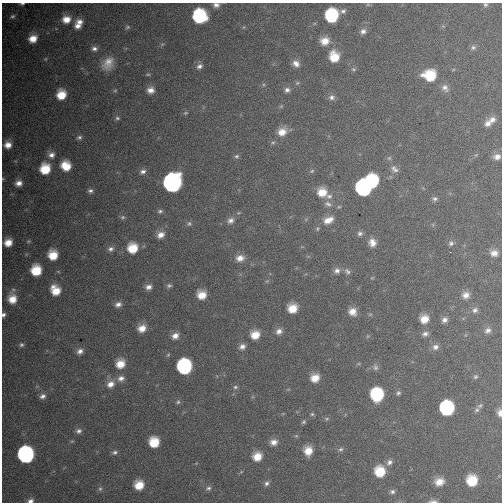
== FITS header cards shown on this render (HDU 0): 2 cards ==
NAXIS1  =                  500
NAXIS2  =                  500

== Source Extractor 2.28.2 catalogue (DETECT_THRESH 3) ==
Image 500 x 500 px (HDU 0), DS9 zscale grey, 1 PNG px = 1 image px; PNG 504 x 504 px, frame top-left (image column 1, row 500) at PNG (2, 3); no overlay
Background 4950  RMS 50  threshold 149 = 3 sigma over >= 5 px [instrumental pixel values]
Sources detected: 145; all 145 listed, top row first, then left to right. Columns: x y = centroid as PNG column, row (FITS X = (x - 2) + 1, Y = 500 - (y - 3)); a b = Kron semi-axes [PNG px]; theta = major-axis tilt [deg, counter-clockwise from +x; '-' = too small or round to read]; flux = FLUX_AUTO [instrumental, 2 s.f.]
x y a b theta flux
22 4 4 3 - 5.3e+03
368 4 6 4 -1 3.8e+03
216 5 8 6 -1 1.5e+04
485 5 6 6 - 6.7e+03
343 11 7 6 - 9.3e+03
12 16 7 6 - 8.2e+03
199 16 10 10 - 3.3e+05
332 16 10 9 - 2.4e+05
66 19 9 8 - 4.2e+04
79 22 9 7 -14 2.3e+04
78 26 8 6 -6 2.1e+04
127 27 7 5 3 6.1e+03
244 27 6 3 70 3.6e+03
363 31 7 6 - 1.5e+04
33 39 8 7 - 4.6e+04
325 41 10 9 - 4.2e+04
473 47 7 7 - 9.2e+03
94 49 8 7 - 1.4e+04
334 57 10 9 - 7.4e+04
45 59 5 5 - 4.0e+03
108 63 19 13 55 5.0e+04
296 64 10 8 -40 2.2e+04
199 66 8 7 - 1.4e+04
353 69 7 5 -1 6.4e+03
148 74 7 3 0 4.5e+03
430 75 11 9 -5 1.2e+05
297 83 6 5 - 5.7e+03
445 88 11 9 -59 1.8e+04
151 90 9 8 - 2.6e+04
287 90 8 7 - 1.3e+04
115 91 6 4 1 4.6e+03
61 95 8 8 - 7.4e+04
332 97 8 7 - 1.4e+04
186 113 6 5 - 5.4e+03
117 118 7 5 -31 7.7e+03
492 120 9 8 - 2.0e+04
488 123 9 8 - 1.8e+04
282 132 11 9 41 4.2e+04
79 137 7 5 22 8.8e+03
273 142 6 5 - 6.0e+03
8 145 7 7 - 3.1e+04
51 155 9 8 - 2.1e+04
476 155 4 4 - 3.7e+03
237 156 6 6 - 7.3e+03
497 157 9 7 6 2.1e+04
389 158 6 5 - 5.9e+03
66 166 10 8 -50 6.8e+04
45 169 9 8 - 9.9e+04
394 169 12 7 -41 1.6e+04
143 171 8 7 - 1.4e+04
312 171 6 5 - 5.6e+03
372 182 9 8 - 2.6e+05
19 183 7 6 - 2.3e+04
172 183 11 10 - 2.3e+06
363 188 11 10 - 9.3e+05
90 191 7 6 - 1.0e+04
322 192 10 9 - 5.8e+04
329 196 8 7 - 1.4e+04
435 199 8 6 2 9.3e+03
328 204 12 7 -18 1.7e+04
160 211 7 5 25 7.6e+03
123 217 7 5 1 7.0e+03
230 220 10 8 33 2.0e+04
328 220 13 8 26 3.7e+04
189 224 7 7 - 8.3e+03
317 229 7 5 89 5.7e+03
360 234 7 6 - 1.0e+04
161 235 9 7 29 2.7e+04
28 241 6 4 21 4.2e+03
8 242 7 6 - 4.2e+04
372 242 9 8 - 2.7e+04
451 243 7 7 - 1.0e+04
133 248 9 9 - 8.5e+04
110 249 8 7 - 1.4e+04
494 253 8 7 - 2.5e+04
53 255 8 8 - 7.0e+04
240 258 10 8 10 3.0e+04
36 270 8 8 - 9.8e+04
337 271 8 8 - 1.6e+04
347 271 9 6 -47 1.1e+04
267 281 6 4 43 4.4e+03
169 286 7 6 - 8.0e+03
148 287 8 6 14 1.8e+04
55 290 10 8 -54 6.3e+04
202 295 8 8 - 5.1e+04
466 295 9 8 - 2.5e+04
12 298 12 8 88 4.9e+04
118 304 9 6 21 1.7e+04
292 308 8 8 - 6.0e+04
475 310 8 7 - 1.2e+04
352 312 8 8 - 3.3e+04
3 315 5 4 - 9.9e+03
424 319 8 8 - 4.6e+04
444 320 7 7 - 1.5e+04
142 328 9 8 - 3.9e+04
488 330 8 7 - 1.4e+04
279 331 8 7 - 1.9e+04
425 334 8 6 21 1.3e+04
255 335 9 8 - 5.2e+04
175 336 9 7 26 2.4e+04
368 336 6 3 18 4.0e+03
21 345 6 6 - 7.7e+03
242 347 8 7 - 1.7e+04
435 347 9 7 20 1.6e+04
80 351 8 7 - 1.7e+04
168 355 5 4 - 4.3e+03
120 364 9 8 - 5.3e+04
184 367 10 9 - 5.7e+05
375 367 9 7 -77 1.2e+04
475 377 6 5 - 6.3e+03
121 378 9 8 - 2.0e+04
315 378 8 7 - 4.4e+04
110 384 10 8 31 3.0e+04
235 387 7 5 -13 7.6e+03
398 393 7 5 49 7.6e+03
377 395 10 9 - 2.5e+05
43 396 8 6 23 1.5e+04
178 402 7 6 - 7.0e+03
480 406 7 6 - 7.1e+03
447 408 10 9 - 4.3e+05
477 410 8 6 53 8.5e+03
500 413 9 6 -85 2.0e+04
312 414 5 5 - 5.6e+03
327 419 7 5 1 6.4e+03
304 422 6 5 - 6.0e+03
79 431 8 6 5 1.3e+04
72 441 6 3 18 4.0e+03
154 442 8 8 - 9.1e+04
274 442 8 7 - 2.4e+04
341 449 7 6 - 8.4e+03
308 451 9 8 - 4.9e+04
115 452 8 6 4 9.7e+03
26 455 10 9 - 1.3e+06
257 456 8 8 - 5.3e+04
389 462 9 6 43 1.3e+04
380 471 9 9 - 9.5e+04
472 481 9 8 - 1.0e+05
439 482 9 7 16 3.8e+04
266 483 7 6 - 1.0e+04
139 485 8 7 - 6.3e+04
208 488 8 6 8 9.7e+03
100 489 7 6 - 7.8e+03
392 492 7 6 - 9.1e+03
30 501 7 5 21 1.2e+04
433 501 10 4 0 9.7e+03
At the frame edge (FLAGS 8, measured only in part): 8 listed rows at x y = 22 4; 216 5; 485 5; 19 183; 3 315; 500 413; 30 501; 433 501